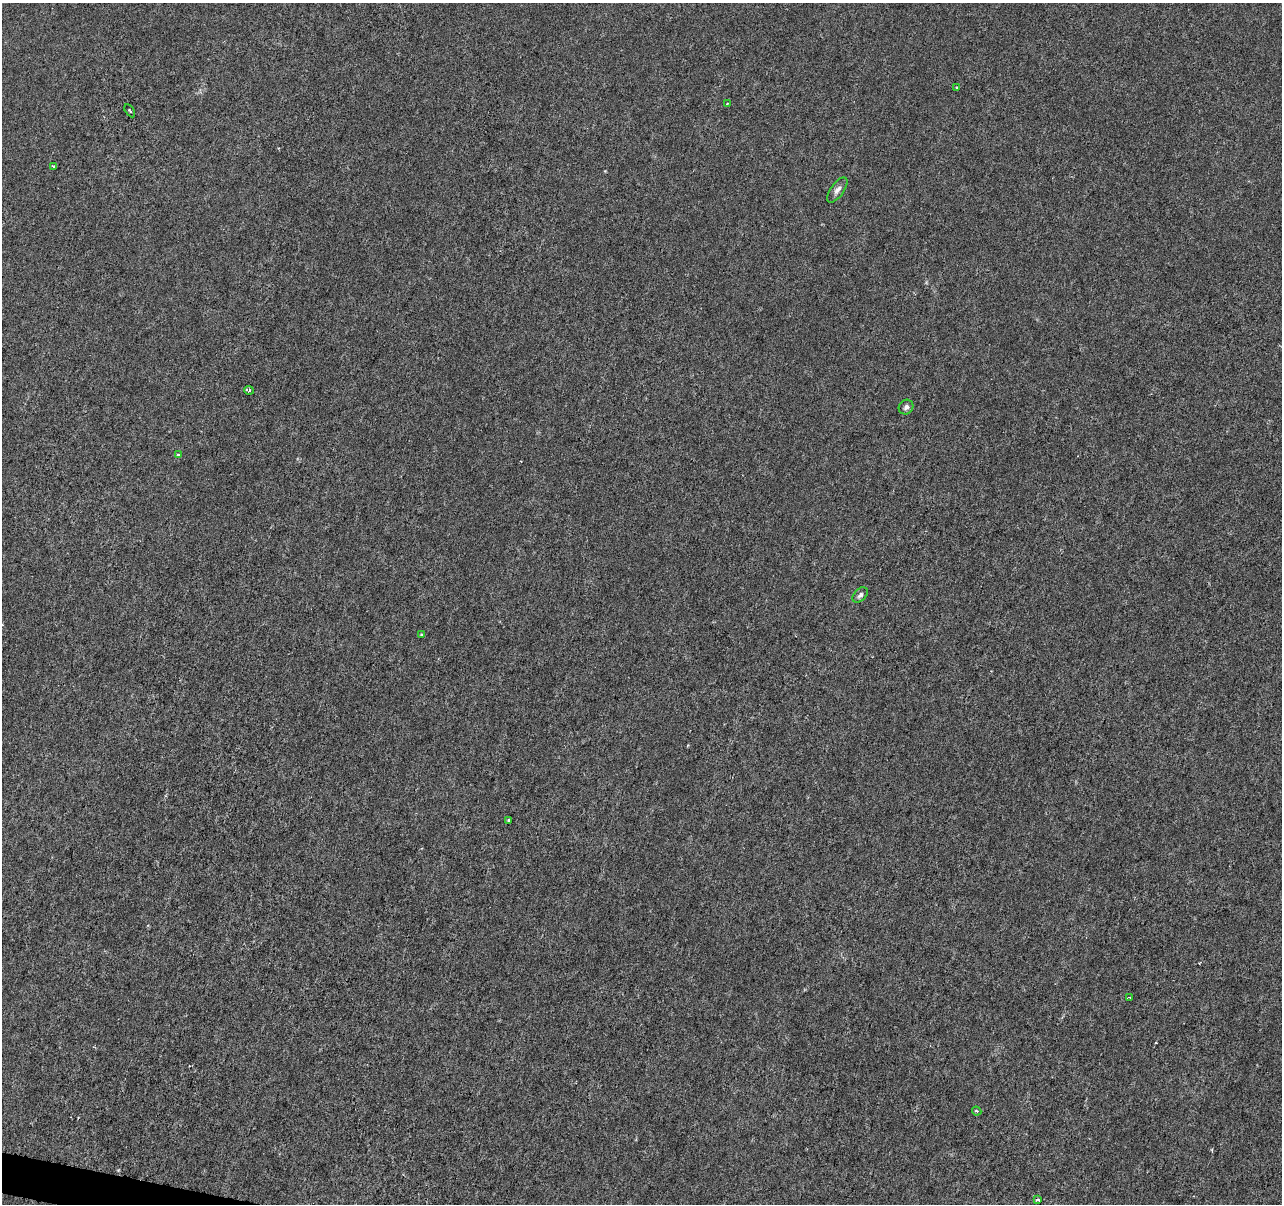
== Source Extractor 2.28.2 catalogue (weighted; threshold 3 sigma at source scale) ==
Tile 7 of 4 x 4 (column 3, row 2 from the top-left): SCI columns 2561-3840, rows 2626-3827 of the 5128 x 5312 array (HDU 1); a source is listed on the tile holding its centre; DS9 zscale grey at full resolution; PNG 1284 x 1206 px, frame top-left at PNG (2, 3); each listed source drawn as its Kron ellipse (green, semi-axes under 4 px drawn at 4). Shown black and unused: <1% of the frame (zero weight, under 3 of 6 exposures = <1% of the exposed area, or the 3 px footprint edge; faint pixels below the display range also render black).
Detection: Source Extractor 2.28.2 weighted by HDU 2 'WHT'; one run over the whole footprint, this tile lists its part. Background -4.65e-06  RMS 0.0013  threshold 0.00516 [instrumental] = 3 sigma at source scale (4.09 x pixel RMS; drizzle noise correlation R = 1.36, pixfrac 0.8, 0.0396/0.0396 arcsec/px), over >= 5 px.
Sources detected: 14; all 14 listed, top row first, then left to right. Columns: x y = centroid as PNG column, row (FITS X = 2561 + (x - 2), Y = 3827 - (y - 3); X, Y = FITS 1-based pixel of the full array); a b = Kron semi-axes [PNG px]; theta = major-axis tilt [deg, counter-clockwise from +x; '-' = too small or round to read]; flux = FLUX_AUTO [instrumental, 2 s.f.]
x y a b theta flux
957 87 3 3 - 0.23
727 104 3 3 - 0.12
130 111 7 2 -58 0.11
53 166 4 3 - 0.17
837 190 15 6 54 0.59
249 390 5 3 - 0.23
906 407 8 7 - 0.37
178 455 4 3 - 0.19
860 595 9 6 44 0.39
421 634 4 3 - 0.11
508 820 3 2 - 0.098
1130 998 3 3 - 0.17
977 1111 5 3 - 0.16
1038 1199 4 3 - 0.24